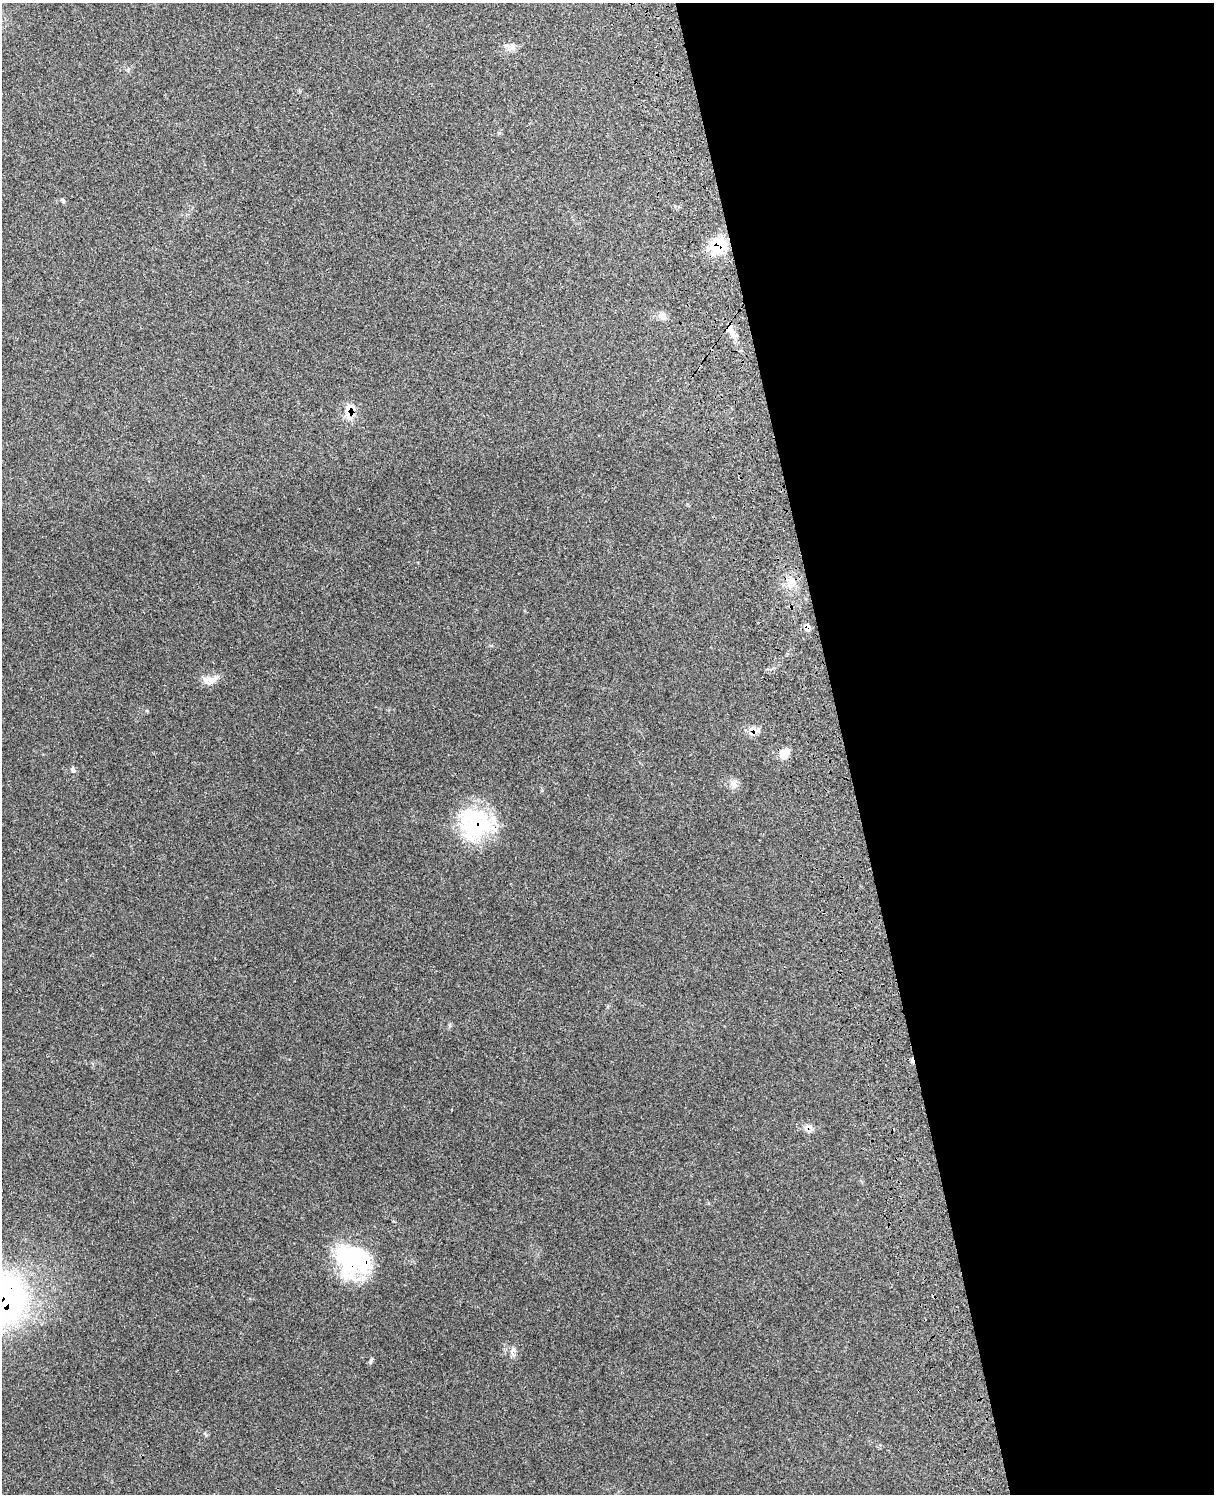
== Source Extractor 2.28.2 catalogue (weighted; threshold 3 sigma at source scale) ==
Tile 8 of 4 x 3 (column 4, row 2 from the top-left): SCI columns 3751-4962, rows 1665-3156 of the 5082 x 4924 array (HDU 1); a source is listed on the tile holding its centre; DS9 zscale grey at full resolution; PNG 1216 x 1496 px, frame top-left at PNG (2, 3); no overlay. Shown black and unused: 31% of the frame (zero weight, under 3 of 4 exposures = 6% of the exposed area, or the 3 px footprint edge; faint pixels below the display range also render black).
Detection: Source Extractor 2.28.2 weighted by HDU 2 'WHT'; one run over the whole footprint, this tile lists its part. Background 0.234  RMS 0.0086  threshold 0.0388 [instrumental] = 3 sigma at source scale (4.5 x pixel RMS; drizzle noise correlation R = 1.50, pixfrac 1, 0.05/0.05 arcsec/px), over >= 5 px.
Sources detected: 20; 4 cosmic-ray / hot-pixel residue — not listed; the other 16 listed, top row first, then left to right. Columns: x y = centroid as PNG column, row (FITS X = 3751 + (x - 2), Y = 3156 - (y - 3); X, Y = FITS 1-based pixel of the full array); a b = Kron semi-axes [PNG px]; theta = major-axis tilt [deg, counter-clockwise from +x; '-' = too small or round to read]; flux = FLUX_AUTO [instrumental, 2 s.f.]
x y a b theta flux
513 47 9 7 57 3.5
63 200 7 4 -63 1.3
718 246 15 13 44 35
663 315 14 9 -49 4.5
732 333 17 8 -59 7.8
348 411 26 10 90 11
791 581 18 7 72 7.9
807 627 7 6 - 6.7
210 680 21 10 13 9.2
784 753 12 10 53 9
73 770 8 6 -51 2.1
734 786 11 7 8 4
475 823 43 37 -16 73
353 1260 40 33 -27 90
513 1349 8 6 36 2.8
371 1361 8 4 81 1.5
Overlapping masked pixels (flux is a lower limit): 6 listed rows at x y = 718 246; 732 333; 348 411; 807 627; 475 823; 353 1260
Unlisted compact peaks at least as high as the median listed source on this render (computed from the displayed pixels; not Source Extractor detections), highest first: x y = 450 1025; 147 711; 205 1434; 128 70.